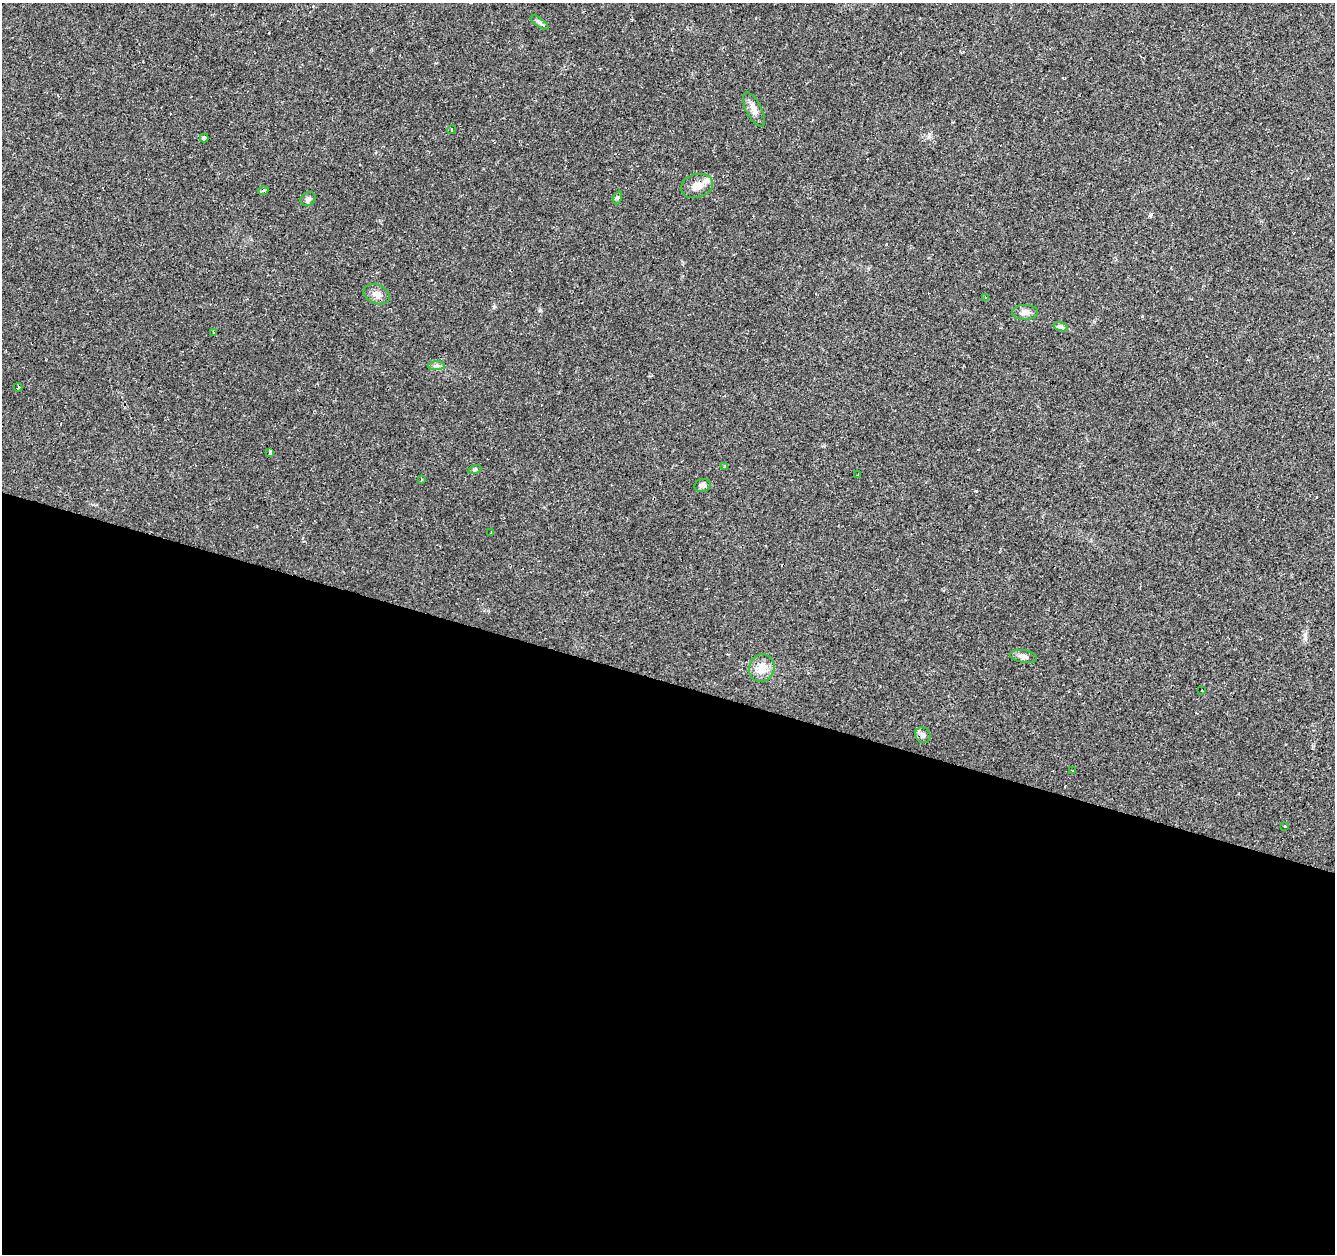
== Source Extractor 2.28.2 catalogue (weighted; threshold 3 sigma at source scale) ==
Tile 14 of 4 x 4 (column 2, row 4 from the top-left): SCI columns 1335-2667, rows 214-1465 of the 5339 x 5500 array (HDU 1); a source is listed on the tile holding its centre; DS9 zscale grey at full resolution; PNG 1337 x 1256 px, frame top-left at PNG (2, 3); each listed source drawn as its Kron ellipse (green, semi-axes under 4 px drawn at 4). Shown black and unused: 46% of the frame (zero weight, under 2 of 3 exposures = <1% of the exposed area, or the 3 px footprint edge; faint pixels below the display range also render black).
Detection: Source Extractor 2.28.2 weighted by HDU 2 'WHT'; one run over the whole footprint, this tile lists its part. Background 0.0241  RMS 0.0034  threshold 0.0151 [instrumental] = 3 sigma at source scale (4.5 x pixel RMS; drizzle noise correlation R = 1.50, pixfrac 1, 0.0396/0.0396 arcsec/px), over >= 5 px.
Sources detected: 36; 7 cosmic-ray / hot-pixel residue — neither listed nor drawn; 1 inside a brighter listed object's ellipse — not listed separately; the other 28 listed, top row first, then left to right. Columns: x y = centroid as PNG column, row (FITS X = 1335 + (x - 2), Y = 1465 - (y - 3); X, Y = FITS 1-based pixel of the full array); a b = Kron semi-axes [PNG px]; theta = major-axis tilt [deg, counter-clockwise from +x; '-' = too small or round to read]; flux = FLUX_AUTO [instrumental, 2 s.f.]
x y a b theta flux
540 22 10 4 -35 0.75
754 109 19 7 -63 2.6
451 130 4 2 - 0.39
204 138 4 3 - 1.6
697 186 16 11 17 3.3
263 191 5 3 - 0.45
617 198 7 4 71 0.52
308 199 8 6 37 0.91
377 294 14 9 -23 2.2
985 298 4 3 - 0.52
1025 312 13 7 1 1.7
1061 327 7 4 -18 0.76
213 332 3 3 - 1.6
436 366 8 4 1 0.84
18 388 4 3 - 4.4
270 452 3 3 - 14
724 466 3 3 - 0.77
475 469 7 4 18 0.47
858 475 3 3 - 2.1
421 479 3 3 - 1.3
702 485 8 6 11 1.1
491 533 3 3 - 0.94
1023 656 13 6 -10 1.5
762 668 14 12 66 4.6
1201 691 3 3 - 0.63
923 735 8 7 - 1.2
1072 771 2 2 - 0.31
1284 826 3 3 - 1.5
Unlisted compact peaks at least as high as the median listed source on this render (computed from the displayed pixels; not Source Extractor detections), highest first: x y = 929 137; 1150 215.